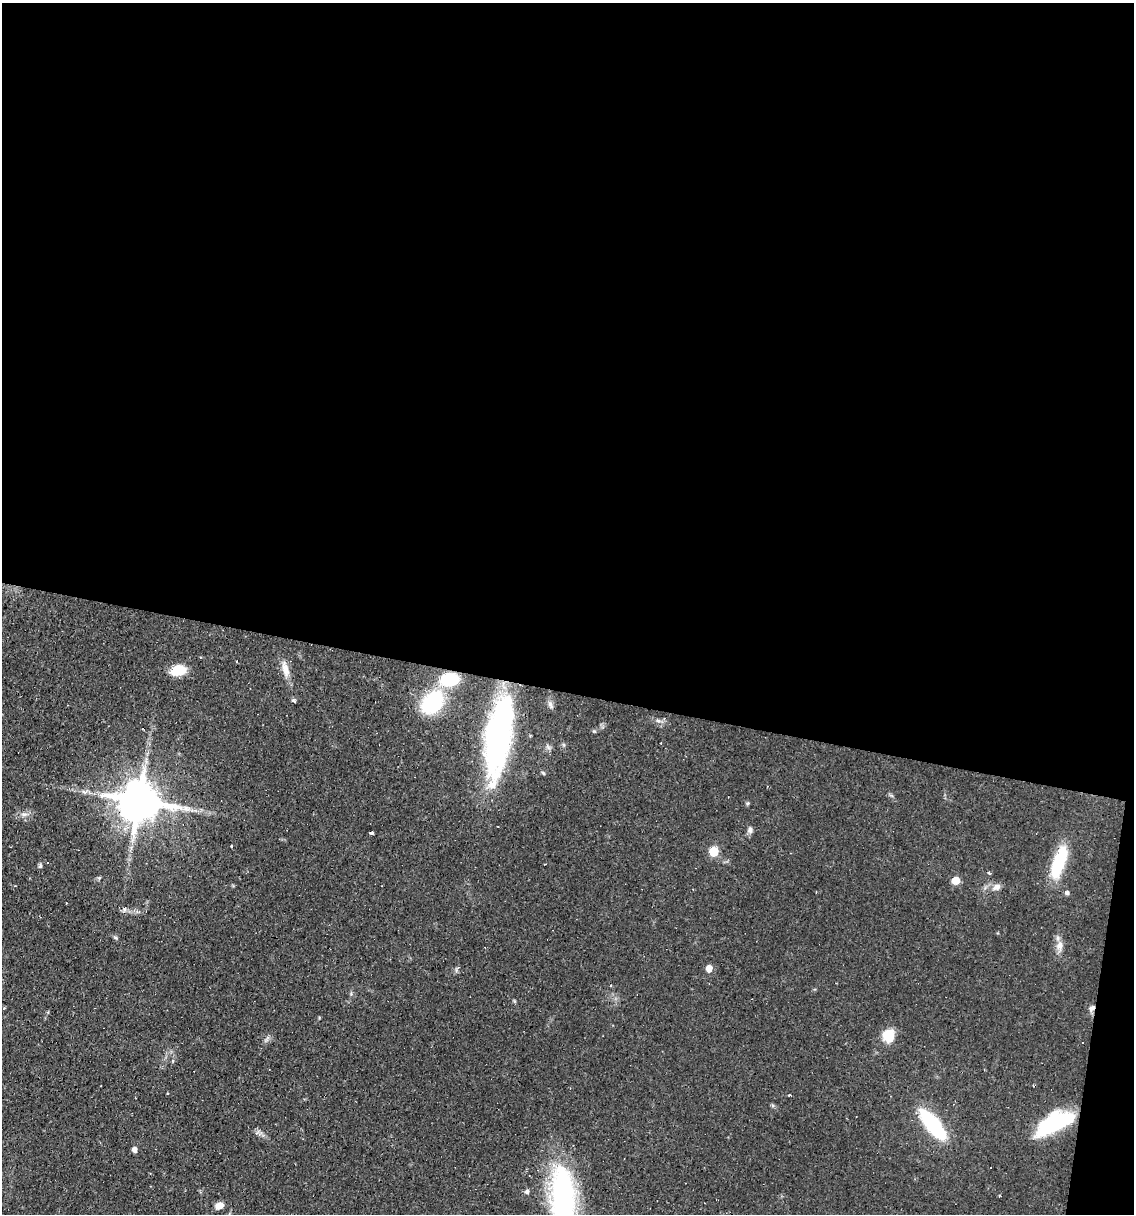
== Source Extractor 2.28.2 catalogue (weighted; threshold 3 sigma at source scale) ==
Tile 4 of 4 x 4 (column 4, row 1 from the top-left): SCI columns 3628-4759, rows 3637-4848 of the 4874 x 4848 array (HDU 1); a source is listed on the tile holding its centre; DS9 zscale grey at full resolution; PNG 1136 x 1216 px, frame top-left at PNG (2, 3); no overlay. Shown black and unused: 58% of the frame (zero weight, under 2 of 3 exposures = <1% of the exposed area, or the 3 px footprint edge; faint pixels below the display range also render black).
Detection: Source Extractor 2.28.2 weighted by HDU 2 'WHT'; one run over the whole footprint, this tile lists its part. Background 0.0644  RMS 0.0052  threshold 0.0234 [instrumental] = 3 sigma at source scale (4.5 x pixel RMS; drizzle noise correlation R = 1.50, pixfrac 1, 0.05/0.05 arcsec/px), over >= 5 px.
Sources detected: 39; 6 cosmic-ray / hot-pixel residue — not listed; the other 33 listed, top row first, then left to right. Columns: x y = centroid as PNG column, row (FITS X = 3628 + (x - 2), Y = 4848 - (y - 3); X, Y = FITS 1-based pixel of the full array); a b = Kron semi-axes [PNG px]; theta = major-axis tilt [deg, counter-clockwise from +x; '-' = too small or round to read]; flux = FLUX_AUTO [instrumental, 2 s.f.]
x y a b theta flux
285 669 22 8 -78 5.5
178 670 17 11 9 11
450 679 16 12 9 26
432 703 18 14 52 54
550 705 10 5 -73 1.6
499 736 76 21 80 150
84 792 10 4 -18 1.6
891 795 7 4 -19 0.78
139 801 13 11 -11 2100
747 803 5 5 - 0.73
24 814 9 5 0 2
750 830 7 7 - 1.8
371 833 3 3 - 9.6
231 846 3 2 - 0.86
714 851 5 5 - 26
48 862 3 3 - 2.6
1059 862 35 12 71 30
40 866 6 5 - 0.89
99 878 6 4 44 0.68
956 880 5 5 - 11
996 887 12 8 27 3.1
1067 893 5 5 - 1.6
115 937 6 4 -19 0.71
1059 946 13 9 81 4.1
709 968 5 5 - 6.2
1092 1008 10 6 42 1.9
888 1036 14 12 78 11
1057 1122 43 15 25 45
933 1125 25 9 -50 62
135 1150 5 4 - 2.7
527 1192 6 5 - 1.3
563 1198 58 21 -85 130
219 1206 10 7 15 4
Overlapping masked pixels (flux is a lower limit): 2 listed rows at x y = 499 736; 1092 1008
Isophote crosses this tile's border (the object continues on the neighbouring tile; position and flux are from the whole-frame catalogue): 1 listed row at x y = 563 1198
Unlisted compact peaks at least as high as the median listed source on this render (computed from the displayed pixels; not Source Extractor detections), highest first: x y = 594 731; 293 700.